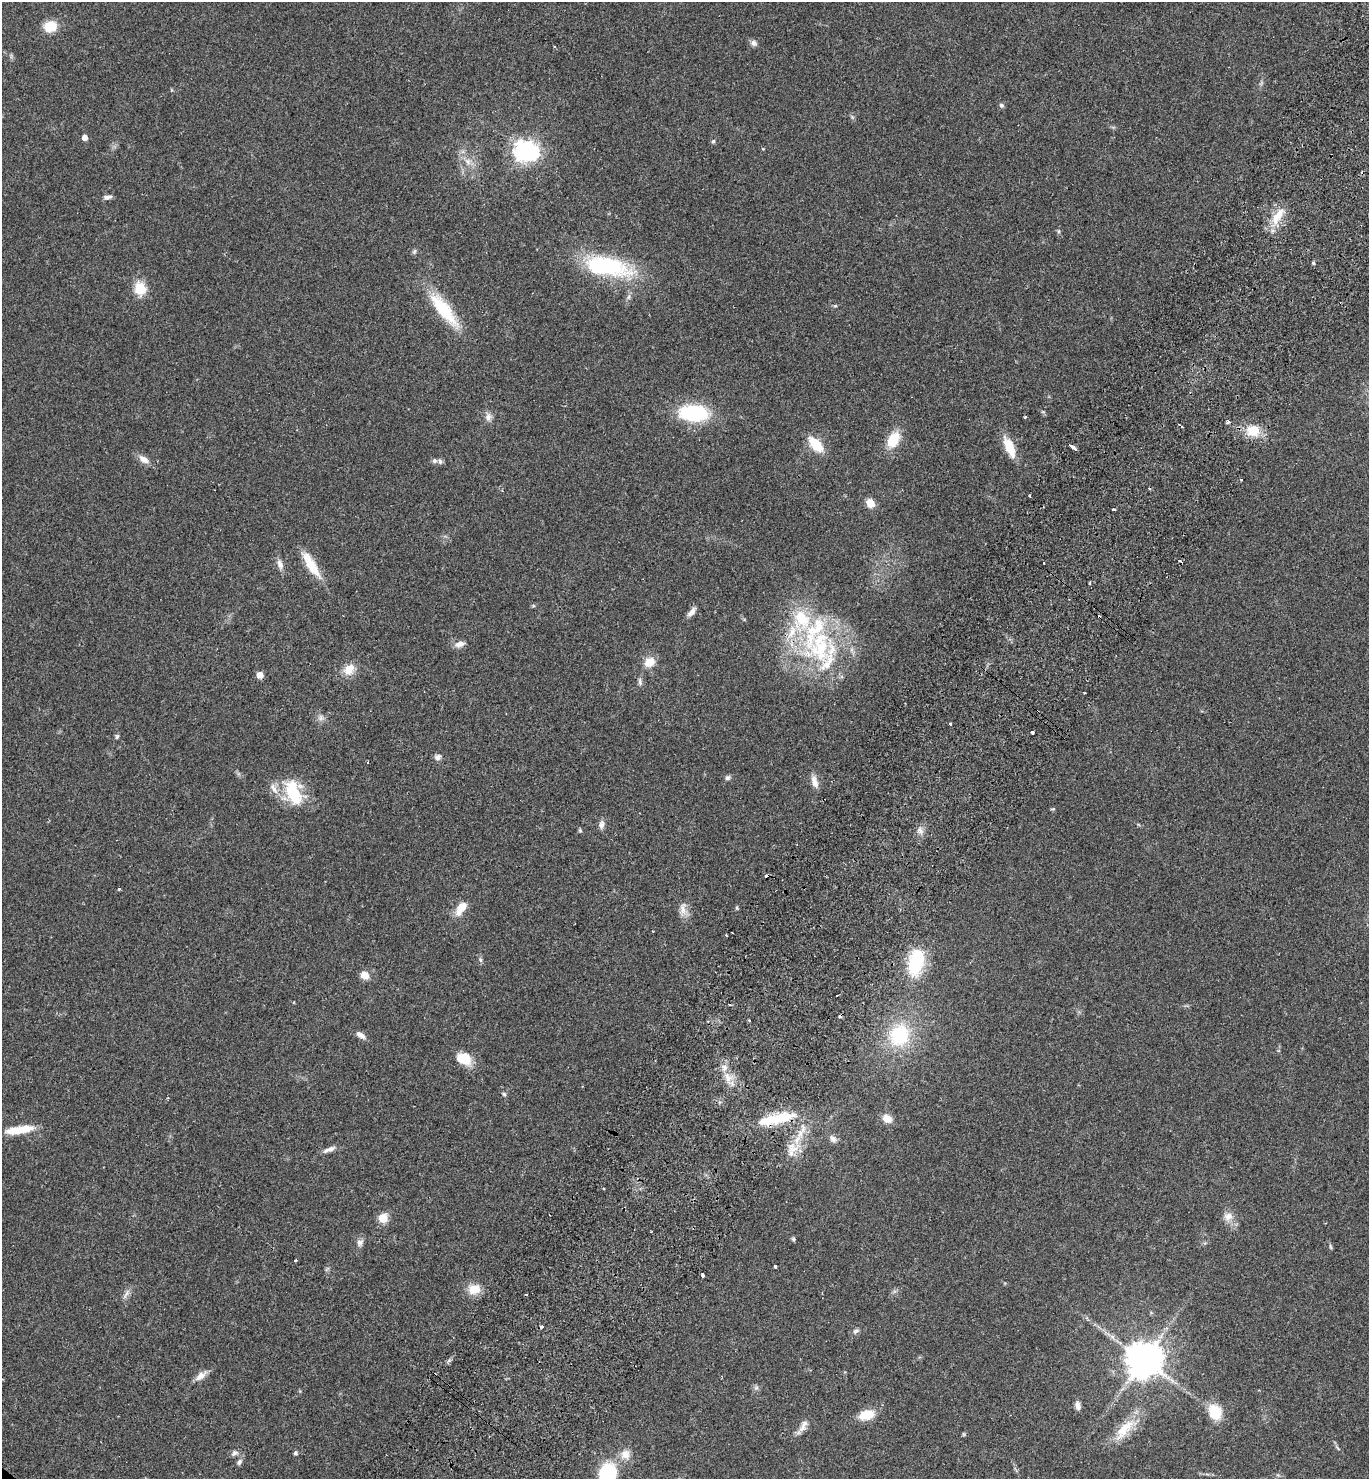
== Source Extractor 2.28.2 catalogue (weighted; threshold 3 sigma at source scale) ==
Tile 10 of 4 x 4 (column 2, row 3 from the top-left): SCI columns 1570-2936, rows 1517-2993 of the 6012 x 5983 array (HDU 1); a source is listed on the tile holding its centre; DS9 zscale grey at full resolution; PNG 1371 x 1481 px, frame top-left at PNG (2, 2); no overlay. Shown black and unused: <1% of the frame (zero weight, under 2 of 3 exposures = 3% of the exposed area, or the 3 px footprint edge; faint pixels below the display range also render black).
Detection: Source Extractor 2.28.2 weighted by HDU 2 'WHT'; one run over the whole footprint, this tile lists its part. Background 0.086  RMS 0.0078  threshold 0.0351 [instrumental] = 3 sigma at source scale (4.5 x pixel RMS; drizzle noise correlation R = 1.50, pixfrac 1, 0.05/0.05 arcsec/px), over >= 5 px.
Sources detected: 125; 1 inside a brighter object's white glare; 12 cosmic-ray / hot-pixel residue — not listed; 10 inside a brighter listed object's ellipse — not listed separately; the other 102 listed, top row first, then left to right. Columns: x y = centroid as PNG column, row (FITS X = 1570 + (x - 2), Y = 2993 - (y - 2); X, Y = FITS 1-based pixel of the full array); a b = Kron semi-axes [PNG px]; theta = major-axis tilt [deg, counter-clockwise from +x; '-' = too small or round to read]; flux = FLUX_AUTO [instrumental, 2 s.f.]
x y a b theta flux
50 26 15 12 15 14
754 43 9 7 -47 2.6
555 47 3 3 - 1.6
1001 105 6 6 - 1.8
84 137 5 4 - 5.5
713 141 6 5 - 1
763 149 5 3 - 0.56
523 151 7 6 - 370
468 161 11 7 -51 4.8
108 197 12 5 12 2.6
1278 216 30 11 56 15
1313 263 4 3 - 1.3
607 266 58 21 -10 76
140 289 16 14 -75 15
629 297 7 4 88 1.7
835 306 6 4 17 0.92
443 309 45 13 -52 40
693 413 31 17 -4 58
488 417 12 8 89 4
1025 417 3 2 - 1.1
1228 422 6 3 24 1.6
1182 427 3 2 - 1.4
1253 431 9 8 - 21
893 440 16 11 59 20
816 445 12 7 -48 29
1009 447 26 10 -66 16
1072 447 7 3 -36 13
144 459 13 8 -34 5.9
434 461 7 6 - 1.9
1029 496 3 3 - 2.5
870 503 9 7 -48 8.9
1114 509 3 3 - 2.3
1043 563 3 2 - 1
280 564 15 7 -70 4.4
311 564 36 10 -58 18
1089 583 3 2 - 0.87
692 612 14 6 48 3.9
460 644 11 7 19 4.6
820 647 52 33 83 85
650 662 13 10 36 9.7
349 669 17 14 48 9.3
260 675 5 5 - 9.5
640 681 11 5 -81 2.1
1084 693 3 2 - 0.68
321 718 9 7 90 2.8
950 724 3 3 - 1.3
1032 732 3 3 - 2.3
117 737 7 4 63 1.3
437 757 8 7 - 3
727 778 6 6 - 1.9
814 782 17 8 -73 5.5
292 792 34 17 -58 32
1053 809 6 3 18 0.81
602 825 12 6 73 3.1
580 830 5 4 - 0.97
920 830 9 6 -63 3.2
119 889 3 3 - 1.7
461 908 16 8 59 12
737 908 6 3 -72 0.85
683 909 18 8 -86 5.9
726 935 3 2 - 0.67
480 960 8 4 -81 1.4
916 962 25 13 77 50
365 975 10 8 -39 6.9
749 1020 3 2 - 0.73
361 1035 13 6 -34 3.9
899 1035 25 22 66 49
463 1059 16 12 -18 17
728 1078 14 7 -72 7.2
504 1094 5 5 - 1.2
887 1119 10 8 -32 7.5
770 1120 56 11 14 30
20 1130 33 8 9 18
833 1139 12 8 -49 3.5
331 1149 12 7 26 3.6
793 1149 22 12 26 12
1228 1216 13 11 18 6.2
383 1218 5 5 - 32
793 1239 5 5 - 1.2
360 1243 10 8 50 3.1
1330 1247 8 4 -80 1.1
295 1260 3 2 - 1.1
775 1267 3 3 - 1.9
702 1275 4 3 - 3.2
474 1289 14 11 7 12
126 1294 16 5 60 3.3
856 1331 8 5 40 2
1112 1337 8 5 -45 2.5
1144 1360 10 10 - 2100
200 1376 16 8 38 5.7
756 1388 7 4 18 1.5
1078 1406 10 6 -75 3.5
1215 1412 14 12 -61 22
866 1415 14 9 13 16
803 1426 20 8 63 5.2
1124 1429 38 14 49 20
963 1434 6 3 -71 0.79
234 1453 9 6 43 2.2
295 1453 5 5 - 1.3
625 1454 13 13 - 7.5
239 1462 8 6 62 2.1
608 1473 11 10 - 77
Overlapping masked pixels (flux is a lower limit): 1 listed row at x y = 770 1120
Isophote crosses this tile's border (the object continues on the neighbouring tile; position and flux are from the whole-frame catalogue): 1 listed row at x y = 608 1473